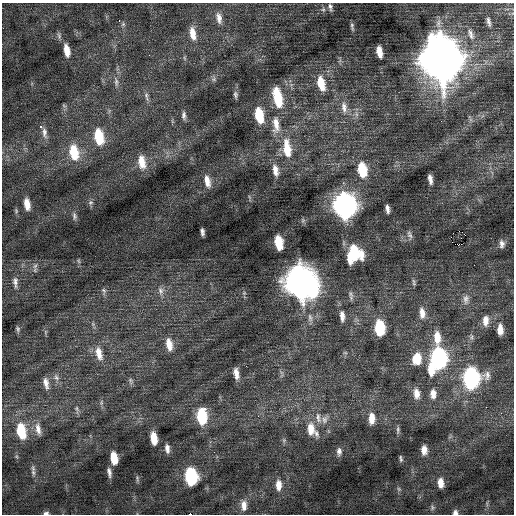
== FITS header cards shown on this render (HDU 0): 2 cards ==
NAXIS1  =                  512 / Axis length
NAXIS2  =                  512 / Axis length

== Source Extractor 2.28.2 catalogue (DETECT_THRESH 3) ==
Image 512 x 512 px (HDU 0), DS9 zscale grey, 1 PNG px = 1 image px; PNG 516 x 516 px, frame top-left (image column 1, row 512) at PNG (2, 3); no overlay
Background 0.13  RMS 0.79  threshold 2.36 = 3 sigma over >= 5 px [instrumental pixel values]
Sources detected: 118; all 118 listed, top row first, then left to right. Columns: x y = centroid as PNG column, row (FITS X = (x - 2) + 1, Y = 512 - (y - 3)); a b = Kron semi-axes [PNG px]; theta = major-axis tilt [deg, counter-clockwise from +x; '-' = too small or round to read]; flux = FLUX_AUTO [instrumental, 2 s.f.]
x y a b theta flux
330 7 9 5 -77 160
323 9 7 6 - 120
219 18 15 7 -78 360
119 20 3 2 - 240
488 21 7 3 -72 120
352 26 10 3 -83 130
193 33 17 8 -79 620
471 34 15 6 -72 240
67 50 13 6 -79 600
379 52 10 5 -79 560
149 55 2 2 - 110
441 59 19 14 -78 200000
214 79 8 6 -20 120
116 82 12 5 -90 220
321 83 16 8 -77 990
235 95 10 5 -83 140
146 96 14 6 -77 200
277 97 20 8 -78 1800
64 106 6 4 -20 75
344 107 17 8 -83 460
356 114 7 4 -71 130
184 115 11 5 -86 190
259 115 14 7 -78 1500
441 121 2 2 - 26
276 125 25 10 -86 810
40 127 3 3 - 280
44 132 16 7 -82 330
99 137 16 9 -79 1900
287 148 24 10 -82 1400
74 152 18 10 -79 1700
142 162 18 9 -81 860
275 170 16 8 -77 480
362 170 14 8 -80 1700
430 179 8 4 -80 250
207 181 16 8 -78 510
90 202 8 7 - 140
27 204 11 5 -81 550
345 206 15 10 -81 27000
387 209 8 3 -82 200
74 216 10 5 -80 150
303 220 6 5 - 100
202 232 7 4 -85 170
409 235 11 6 -64 170
465 235 2 2 - 5000
451 237 2 2 - 16000
279 242 12 6 -79 1500
460 244 6 3 12 560
502 244 8 5 -89 200
354 254 14 12 77 2800
79 261 6 4 -70 68
474 265 2 2 - 57
35 266 7 6 - 160
15 282 15 7 -89 270
301 282 17 13 -73 75000
414 282 9 4 -77 92
104 291 8 6 -69 130
161 291 12 8 -81 310
244 293 4 4 - 70
351 295 12 5 -79 160
466 299 14 8 86 290
422 313 14 7 -85 440
342 316 15 6 -86 350
310 318 12 7 -83 270
485 321 13 7 88 410
93 324 5 5 - 91
380 328 12 7 -85 2600
18 329 8 5 -82 110
500 330 10 5 -89 480
45 332 6 4 71 74
437 337 17 8 -87 760
471 337 8 5 -83 130
169 344 16 8 -80 600
99 353 19 9 -76 690
345 353 6 4 -1 64
438 358 13 9 -89 12000
417 359 14 11 78 1000
431 369 14 8 -83 870
236 373 11 5 -81 390
56 377 10 6 -66 220
471 378 13 11 88 12000
131 381 10 6 -75 130
46 383 16 7 -79 370
416 393 13 7 -83 460
433 394 11 7 89 400
101 403 8 4 -90 110
486 407 2 2 - 200
77 409 14 4 -82 140
205 409 3 2 - 300
202 416 14 8 -84 2600
258 416 3 3 - 72
318 418 17 7 -79 360
372 418 13 7 90 560
325 420 11 8 79 260
38 429 17 7 -80 400
311 430 18 11 -60 870
398 430 10 4 85 120
21 431 16 9 -78 1900
154 438 11 5 -81 830
284 440 6 5 - 85
167 448 11 5 -83 260
424 450 9 6 -87 390
339 451 9 6 90 200
214 452 2 2 - 85
114 458 11 6 -82 900
401 459 8 4 -80 97
33 472 9 6 -76 170
109 472 12 5 -80 220
191 476 12 8 -85 5500
137 479 10 4 87 85
441 483 9 6 -83 510
278 485 13 7 -89 530
399 489 6 6 - 98
487 503 9 3 -85 100
244 505 13 8 90 430
432 507 8 7 - 140
455 512 7 6 - 190
46 513 6 4 3 120
190 514 3 2 - 140000
At the frame edge (FLAGS 8, measured only in part): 3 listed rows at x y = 455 512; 46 513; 190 514